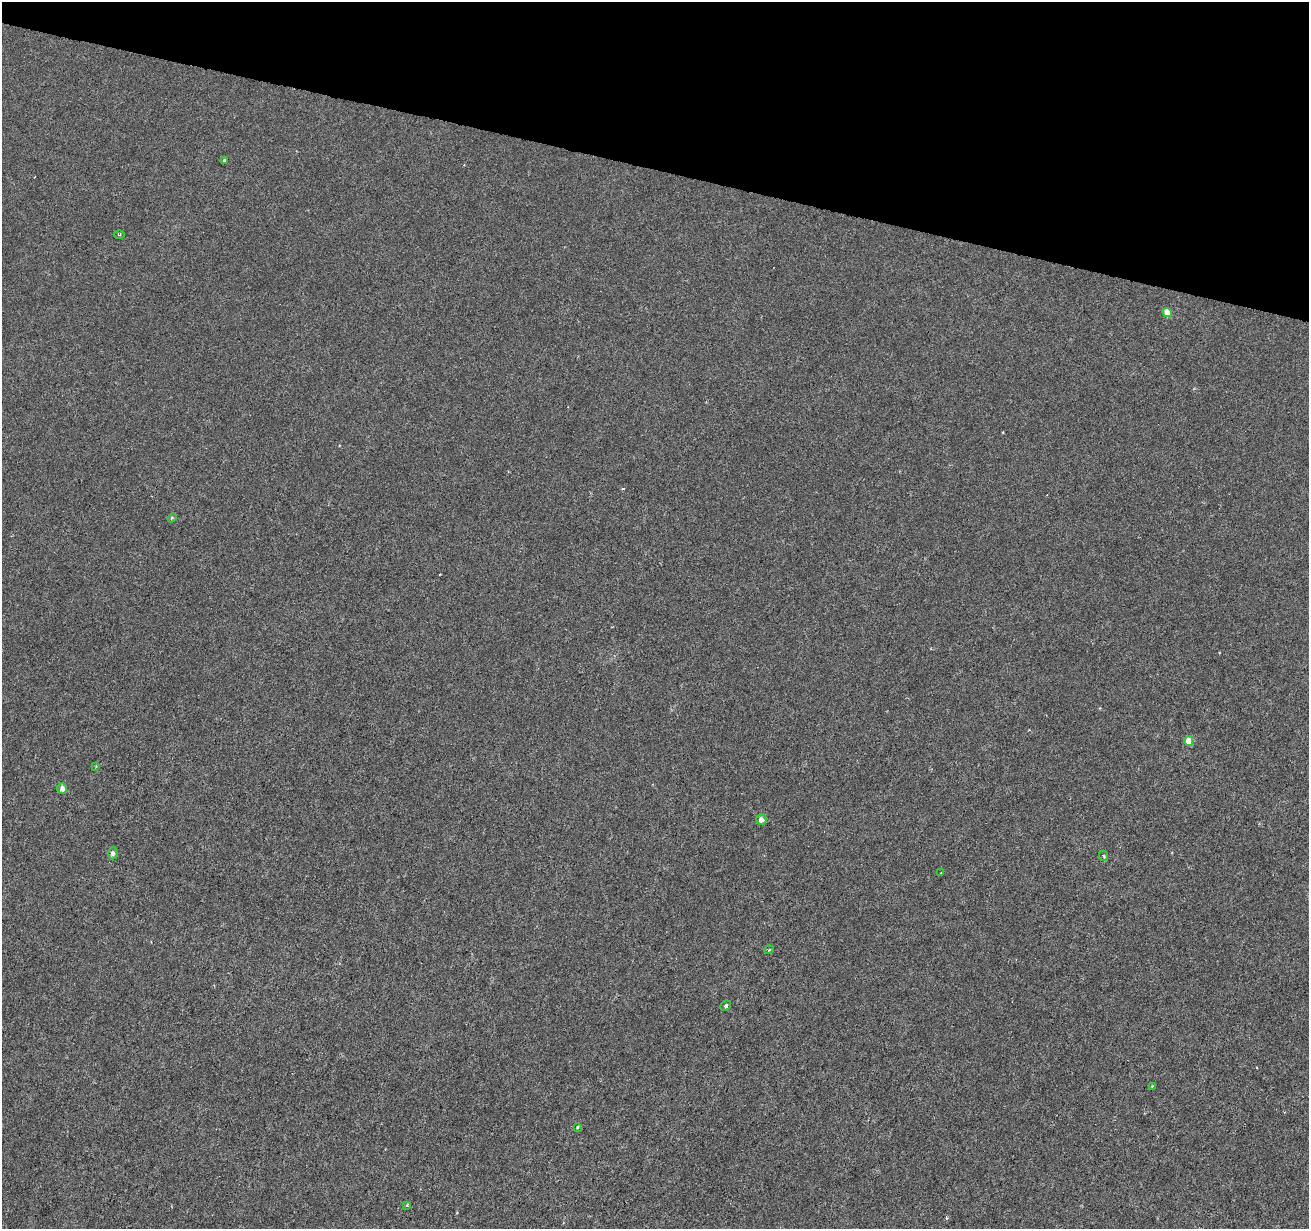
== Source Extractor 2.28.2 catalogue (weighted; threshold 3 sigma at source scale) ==
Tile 2 of 4 x 4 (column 2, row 1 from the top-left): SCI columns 1308-2614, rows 3900-5126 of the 5238 x 5411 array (HDU 1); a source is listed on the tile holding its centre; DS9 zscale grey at full resolution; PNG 1311 x 1231 px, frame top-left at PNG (2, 2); each listed source drawn as its Kron ellipse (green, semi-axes under 4 px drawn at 4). Shown black and unused: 14% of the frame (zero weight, under 3 of 6 exposures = <1% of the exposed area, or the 3 px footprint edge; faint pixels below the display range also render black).
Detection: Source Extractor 2.28.2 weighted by HDU 2 'WHT'; one run over the whole footprint, this tile lists its part. Background -2.38e-04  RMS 0.0015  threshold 0.00616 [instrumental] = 3 sigma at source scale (4.09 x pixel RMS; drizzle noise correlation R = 1.36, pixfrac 0.8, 0.0396/0.0396 arcsec/px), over >= 5 px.
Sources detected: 16; all 16 listed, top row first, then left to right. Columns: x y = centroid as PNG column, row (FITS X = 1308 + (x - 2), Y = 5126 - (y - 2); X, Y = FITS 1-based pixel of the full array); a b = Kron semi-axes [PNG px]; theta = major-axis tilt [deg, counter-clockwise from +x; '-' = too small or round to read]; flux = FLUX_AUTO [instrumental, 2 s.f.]
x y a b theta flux
224 161 4 4 - 0.25
119 235 5 3 - 0.14
1167 312 4 4 - 2
172 518 5 4 - 0.22
1189 741 5 4 - 2.2
96 766 2 2 - 0.13
62 789 5 4 - 0.8
761 820 5 5 - 0.96
113 853 6 5 - 0.49
1104 856 5 3 - 0.17
941 873 2 2 - 0.082
769 950 5 3 - 0.14
726 1006 6 4 42 0.27
1152 1086 3 3 - 0.13
577 1127 3 3 - 0.12
407 1205 3 3 - 0.16